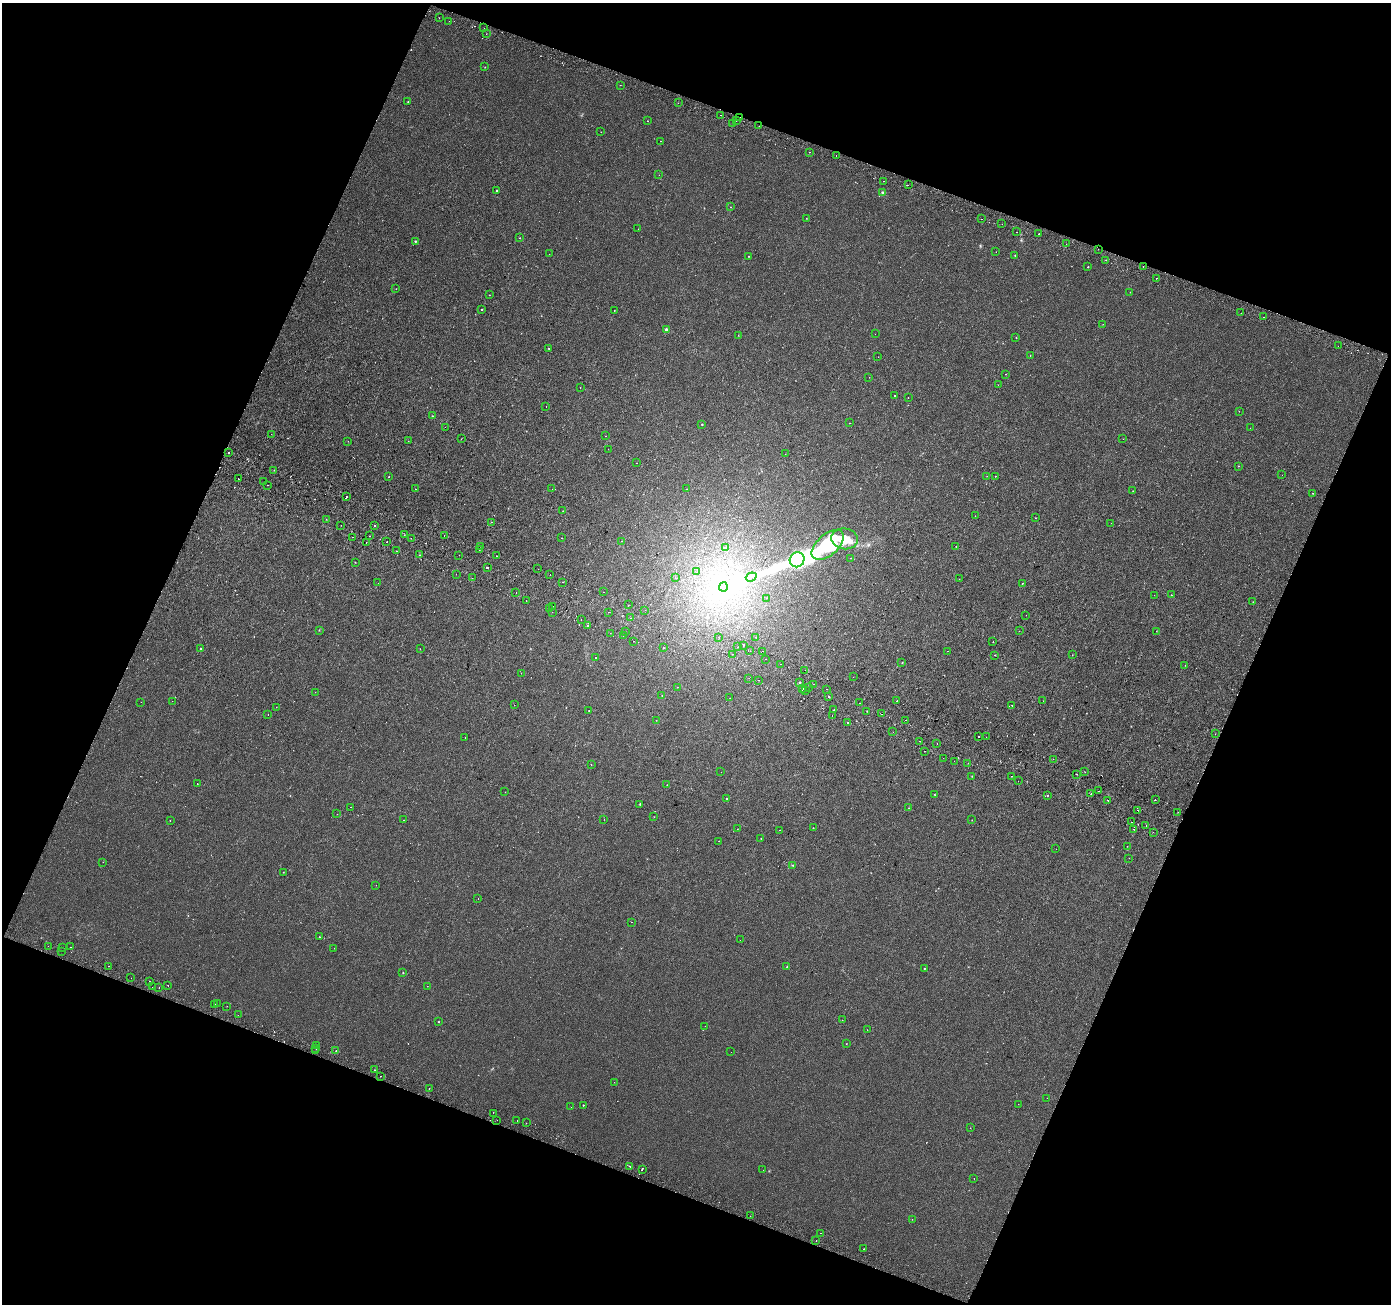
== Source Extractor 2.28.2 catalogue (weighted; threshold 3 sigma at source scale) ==
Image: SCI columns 28-5580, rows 265-5471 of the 5613 x 5800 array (HDU 1 of 3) = the unmasked area's bounding box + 8 px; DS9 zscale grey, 4 x 4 block average (1 PNG px = mean of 4 x 4 image px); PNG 1393 x 1306 px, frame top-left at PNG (2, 3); each listed source drawn as its Kron ellipse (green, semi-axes under 4 px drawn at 4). Shown black and unused: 42% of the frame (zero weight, under 2 of 3 exposures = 3% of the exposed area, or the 3 px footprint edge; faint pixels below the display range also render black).
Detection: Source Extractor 2.28.2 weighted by HDU 2 'WHT'. Background 5.47e-04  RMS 0.0039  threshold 0.0177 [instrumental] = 3 sigma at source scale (4.5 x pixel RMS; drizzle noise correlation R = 1.50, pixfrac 1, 0.0396/0.0396 arcsec/px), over >= 5 px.
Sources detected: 379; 5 too faint to see at this stretch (4 x 4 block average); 9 inside a brighter object's white glare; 36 cosmic-ray / hot-pixel residue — neither listed nor drawn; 3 coinciding with a brighter row at this scale — not listed separately; the other 326 listed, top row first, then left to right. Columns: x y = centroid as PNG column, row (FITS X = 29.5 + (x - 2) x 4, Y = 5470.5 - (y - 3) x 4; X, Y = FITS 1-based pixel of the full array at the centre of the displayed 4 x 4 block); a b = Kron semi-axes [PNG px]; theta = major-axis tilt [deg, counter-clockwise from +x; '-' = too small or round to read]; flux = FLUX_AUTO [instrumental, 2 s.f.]
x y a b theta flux
439 18 2 2 - 0.45
449 21 2 2 - 0.39
484 28 2 2 - 0.48
486 34 2 2 - 0.54
485 67 2 2 - 0.65
620 85 2 2 - 0.39
408 102 2 2 - 0.77
678 103 2 2 - 0.42
721 115 2 2 - 1.9
740 118 2 2 - 3.6
736 120 2 2 - 0.67
648 121 2 2 - 1.1
732 123 2 2 - 0.51
759 126 2 2 - 0.4
601 132 2 2 - 0.53
660 141 2 2 - 0.54
809 152 2 2 - 0.83
836 155 2 2 - 2.6
659 175 2 2 - 0.33
883 181 2 2 - 2.5
908 185 2 2 - 0.96
497 191 2 2 - 2.6
883 193 4 3 - 3.6
731 207 2 2 - 0.65
806 218 2 2 - 0.52
981 219 2 2 - 0.95
1002 224 2 2 - 1
638 229 2 2 - 0.28
1016 232 2 2 - 0.86
1039 234 2 2 - 3.5
520 238 2 2 - 0.76
415 241 2 2 - 1.6
1066 244 2 2 - 0.59
1098 249 2 2 - 2.3
996 252 2 2 - 0.62
549 254 2 2 - 0.37
1015 255 2 2 - 1.1
748 256 2 2 - 0.79
1106 260 2 2 - 1.1
1088 267 2 2 - 1.1
1143 267 2 2 - 0.65
1156 278 2 2 - 1.3
396 289 2 2 - 0.59
1130 292 2 2 - 0.41
489 295 2 2 - 0.92
482 309 2 2 - 5.1
614 310 2 2 - 0.62
1241 313 2 2 - 1.2
1263 317 2 2 - 2
1103 324 2 2 - 0.68
666 329 3 3 - 2.3
875 334 2 2 - 2.4
738 335 2 2 - 0.71
1016 337 2 2 - 0.8
1338 346 2 2 - 0.4
548 348 2 2 - 1.2
1030 356 2 2 - 0.63
878 357 2 2 - 0.46
1005 374 2 2 - 0.44
869 377 2 2 - 0.39
998 385 2 2 - 0.51
580 388 2 2 - 0.48
895 396 2 2 - 2.2
908 398 2 2 - 1
546 407 2 2 - 0.86
1239 411 2 2 - 1.2
432 416 2 2 - 1.3
849 423 2 2 - 0.77
702 424 2 2 - 1.7
445 427 2 2 - 2.7
1250 428 2 2 - 0.29
271 434 2 2 - 0.71
605 436 2 2 - 1.9
461 439 2 2 - 0.5
1123 439 2 2 - 0.3
348 441 2 2 - 0.55
408 441 2 2 - 0.71
608 449 2 2 - 0.51
229 453 2 2 - 5
785 454 2 2 - 0.58
636 463 2 2 - 0.93
1238 466 2 2 - 0.93
274 470 2 2 - 0.67
1282 475 2 2 - 0.32
987 476 2 2 - 0.47
995 476 2 2 - 4.4
389 477 2 2 - 0.73
238 479 2 2 - 0.75
264 482 2 2 - 0.32
267 485 2 2 - 0.46
415 489 2 2 - 0.74
552 489 2 2 - 0.26
687 489 2 2 - 0.65
1133 491 2 2 - 0.6
1313 493 2 2 - 0.69
346 496 2 2 - 3.5
563 511 2 2 - 0.61
975 516 2 2 - 0.49
1035 518 2 2 - 0.69
326 519 2 2 - 1.6
491 522 2 2 - 0.77
1111 523 2 2 - 0.36
341 525 2 2 - 1.3
374 525 2 2 - 2.7
404 535 2 2 - 0.56
369 536 2 2 - 0.66
444 536 2 2 - 3.6
353 537 2 2 - 0.57
411 538 2 2 - 4.6
562 538 2 2 - 0.9
845 539 13 10 -7 41
622 541 2 2 - 0.83
366 542 2 2 - 3.6
387 542 2 2 - 9.1
828 545 19 10 41 210
481 546 2 2 - 0.63
956 546 2 2 - 0.56
726 548 2 2 - 3.8
479 550 2 2 - 6.2
396 551 2 2 - 3
419 555 2 2 - 4.4
459 555 2 2 - 0.51
496 556 2 2 - 2.6
851 558 2 2 - 1.3
797 560 8 7 - 410
355 562 2 2 - 0.71
487 567 2 2 - 16
538 569 2 2 - 0.75
697 572 2 2 - 0.46
456 574 2 2 - 0.39
550 575 2 2 - 1.5
675 577 2 2 - 1.7
751 577 5 3 - 6.9
472 578 2 2 - 0.67
959 579 2 2 - 0.95
563 582 2 2 - 1
378 583 2 2 - 0.41
1022 583 2 2 - 1.1
723 587 4 4 - 220
516 592 2 2 - 2.2
603 592 2 2 - 0.47
1154 595 2 2 - 0.45
1171 595 2 2 - 0.78
766 598 2 2 - 2.7
526 600 2 2 - 0.48
1253 602 2 2 - 0.53
628 605 2 2 - 0.54
553 606 2 2 - 0.67
549 608 2 2 - 0.58
645 610 2 2 - 0.85
552 612 2 2 - 0.58
608 612 2 2 - 0.51
1026 615 2 2 - 0.46
630 618 2 2 - 1
581 620 2 2 - 2.9
587 625 2 2 - 1.3
319 630 2 2 - 0.85
1019 631 2 2 - 0.91
1156 631 2 2 - 0.42
626 632 2 2 - 0.41
610 633 2 2 - 0.96
623 635 2 2 - 2.8
719 637 2 2 - 5.9
756 637 2 2 - 0.45
633 641 2 2 - 0.85
993 642 2 2 - 1.6
744 645 2 2 - 6.4
663 647 2 2 - 0.56
738 647 2 2 - 0.38
201 648 2 2 - 1.3
420 649 2 2 - 0.52
750 651 2 2 - 0.46
762 651 2 2 - 1.6
947 651 2 2 - 0.44
733 654 2 2 - 0.65
995 655 2 2 - 1.4
1072 655 2 2 - 0.56
596 658 2 2 - 590
765 659 2 2 - 0.94
902 663 2 2 - 1.1
781 664 2 2 - 3.5
1185 665 2 2 - 0.56
805 670 2 2 - 1
521 673 2 2 - 0.55
853 677 2 2 - 0.35
749 678 2 2 - 0.46
759 680 2 2 - 0.61
800 683 2 2 - 1.1
814 684 2 2 - 8.3
677 687 2 2 - 0.4
808 688 2 2 - 3.3
802 689 2 2 - 58
827 689 2 2 - 0.65
805 691 2 2 - 1.1
315 692 2 2 - 1.1
662 695 2 2 - 0.72
829 696 2 2 - 7.5
730 698 2 2 - 0.64
172 701 2 2 - 0.82
897 701 2 2 - 1.6
1043 701 2 2 - 0.5
141 702 2 2 - 2.5
860 703 2 2 - 0.64
514 705 2 2 - 0.65
1012 705 2 2 - 0.62
276 707 2 2 - 0.47
589 710 2 2 - 2.4
834 710 2 2 - 8.5
867 711 2 2 - 0.79
268 714 2 2 - 0.52
881 714 2 2 - 7.3
832 715 2 2 - 4.4
656 720 2 2 - 0.46
906 720 2 2 - 2.1
848 722 2 2 - 2.6
893 732 2 2 - 0.74
1215 734 2 2 - 0.47
978 736 2 2 - 110
465 737 2 2 - 1.9
986 737 2 2 - 10
919 741 2 2 - 2.9
937 743 2 2 - 1.3
924 751 2 2 - 4.9
943 758 2 2 - 0.45
1053 759 2 2 - 0.54
954 761 2 2 - 0.9
968 763 2 2 - 0.65
591 765 2 2 - 0.52
721 772 2 2 - 0.88
1085 772 2 2 - 2.2
1077 774 2 2 - 3.9
972 776 2 2 - 1
1011 776 2 2 - 3
1018 781 2 2 - 0.68
197 784 2 2 - 1.1
667 785 2 2 - 0.48
1098 791 2 2 - 1.4
505 792 2 2 - 0.4
1091 793 2 2 - 1.7
935 795 2 2 - 0.76
1047 795 2 2 - 2.3
726 799 2 2 - 1
1108 800 2 2 - 2.6
1155 800 2 2 - 3.8
640 804 2 2 - 1.6
350 807 2 2 - 1.3
909 808 2 2 - 0.62
1138 810 2 2 - 5.3
1178 812 2 2 - 0.52
337 814 2 2 - 0.44
654 817 2 2 - 0.5
604 819 2 2 - 0.46
170 820 2 2 - 0.71
404 820 2 2 - 0.43
972 820 2 2 - 0.58
1131 822 2 2 - 0.65
1146 825 2 2 - 2.6
813 828 2 2 - 0.81
737 829 2 2 - 0.52
1134 829 2 2 - 0.9
780 830 2 2 - 12
1153 832 2 2 - 0.87
761 838 2 2 - 0.52
719 841 2 2 - 0.76
1127 846 2 2 - 0.45
1056 849 2 2 - 0.35
1129 858 2 2 - 1.8
103 862 2 2 - 0.41
793 865 2 2 - 0.78
283 872 2 2 - 0.79
376 885 2 2 - 0.62
478 899 2 2 - 1.2
631 922 2 2 - 1.1
319 937 2 2 - 0.83
740 940 2 2 - 0.37
48 946 2 2 - 0.97
63 947 2 2 - 5.3
71 947 2 2 - 1.3
334 948 2 2 - 1
61 951 2 2 - 0.7
108 966 2 2 - 0.54
787 967 2 2 - 0.82
924 969 2 2 - 2.1
403 973 2 2 - 1.2
131 978 2 2 - 0.73
149 981 2 2 - 0.81
168 985 2 2 - 2.4
427 986 2 2 - 1.1
152 987 2 2 - 3.8
159 987 2 2 - 0.58
217 1003 2 2 - 5.8
215 1005 2 2 - 1.6
227 1006 2 2 - 0.94
238 1015 2 2 - 0.66
842 1020 2 2 - 0.32
438 1022 2 2 - 0.79
705 1026 2 2 - 0.41
867 1030 2 2 - 0.44
846 1044 2 2 - 0.56
317 1045 2 2 - 2.9
316 1048 2 2 - 24
315 1051 2 2 - 0.55
336 1051 2 2 - 3.8
731 1052 2 2 - 0.23
374 1070 2 2 - 2.4
381 1076 2 2 - 1.6
614 1082 2 2 - 1.5
429 1088 2 2 - 0.63
1047 1098 2 2 - 0.52
1018 1104 2 2 - 2.9
583 1105 2 2 - 1.1
571 1107 2 2 - 0.31
493 1113 2 2 - 2.9
497 1120 2 2 - 0.54
517 1121 2 2 - 1.5
526 1123 2 2 - 0.82
970 1128 2 2 - 1
630 1166 2 2 - 4.4
642 1169 2 2 - 7.9
763 1170 2 2 - 0.33
974 1178 2 2 - 0.84
750 1216 2 2 - 1.6
912 1219 2 2 - 0.54
820 1233 2 2 - 4.3
816 1241 2 2 - 4.7
864 1249 2 2 - 1
Overlapping masked pixels (flux is a lower limit): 2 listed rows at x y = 740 118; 1098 249
Diffuse or blended objects may show on this block-average render without a row.